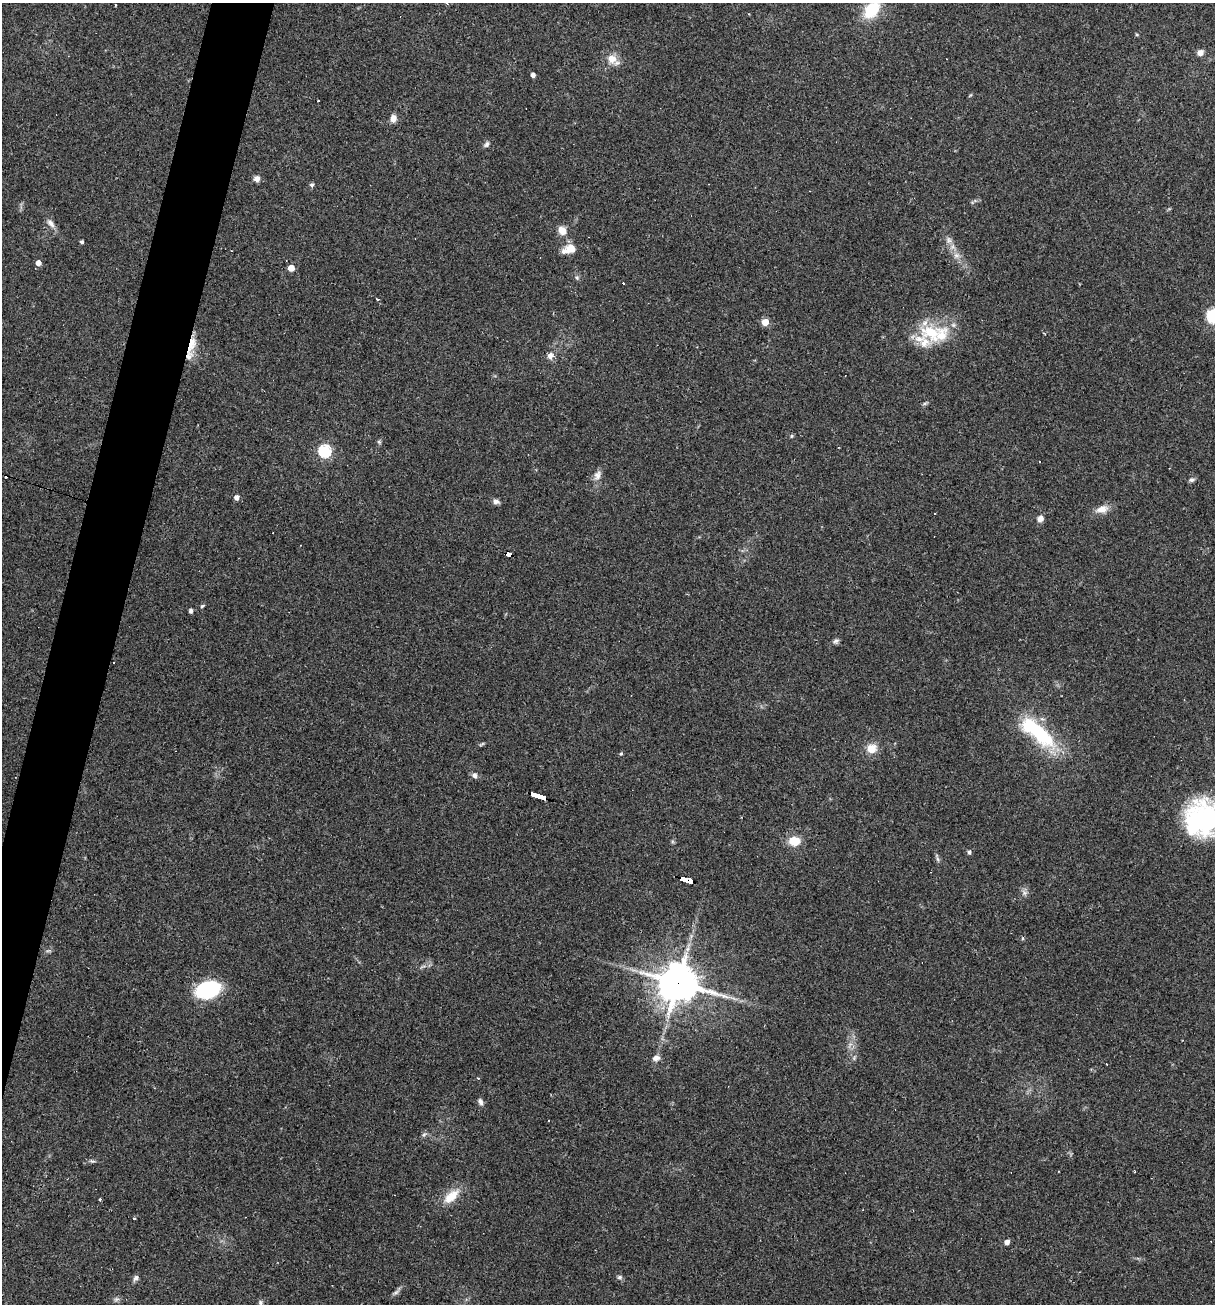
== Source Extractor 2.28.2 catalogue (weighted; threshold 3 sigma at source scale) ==
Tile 7 of 4 x 4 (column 3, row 2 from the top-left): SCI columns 2677-3889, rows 2605-3906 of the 5227 x 5208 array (HDU 1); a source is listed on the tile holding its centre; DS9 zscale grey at full resolution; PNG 1217 x 1306 px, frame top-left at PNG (2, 3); no overlay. Shown black and unused: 4% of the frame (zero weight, under 2 of 3 exposures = <1% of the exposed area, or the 3 px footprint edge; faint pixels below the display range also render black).
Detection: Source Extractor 2.28.2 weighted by HDU 2 'WHT'; one run over the whole footprint, this tile lists its part. Background 0.0665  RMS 0.0055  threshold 0.0247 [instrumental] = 3 sigma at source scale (4.5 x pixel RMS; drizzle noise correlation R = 1.50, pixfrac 1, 0.05/0.05 arcsec/px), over >= 5 px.
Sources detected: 79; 8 cosmic-ray / hot-pixel residue — not listed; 5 inside a brighter listed object's ellipse — not listed separately; the other 66 listed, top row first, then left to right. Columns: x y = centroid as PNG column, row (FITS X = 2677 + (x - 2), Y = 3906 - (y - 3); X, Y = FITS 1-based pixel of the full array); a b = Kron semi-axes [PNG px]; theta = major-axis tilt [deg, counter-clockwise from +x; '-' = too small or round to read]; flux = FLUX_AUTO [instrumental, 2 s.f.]
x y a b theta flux
115 5 3 2 - 0.54
871 10 14 9 49 28
1200 53 7 6 - 3.1
612 59 13 12 - 5.9
533 75 4 4 - 2.2
393 118 9 7 84 3.3
487 144 8 5 58 1.4
257 178 8 7 - 2.5
312 185 6 5 - 1
51 223 14 7 -53 3.2
562 231 11 9 -49 5
949 240 9 6 -61 2.1
82 242 3 3 - 1.1
571 248 15 11 7 6.2
956 255 9 6 0 2.3
38 263 4 4 - 4.4
291 268 5 4 - 9.2
577 278 6 4 -71 0.84
377 299 4 3 - 2
1214 316 17 14 -7 17
765 322 5 5 - 11
931 332 33 22 -19 26
192 344 26 9 79 8.9
550 356 8 7 - 2.6
792 436 5 5 - 0.7
379 442 6 4 -45 0.74
324 451 6 6 - 75
597 475 14 9 67 3.3
1192 480 7 6 - 1.4
236 497 5 5 - 3
496 502 9 6 -14 1.9
1102 509 17 10 16 5.2
935 513 3 2 - 0.74
1040 518 7 6 - 3.6
301 545 3 2 - 0.33
508 554 5 4 - 34
202 606 6 4 32 0.7
191 611 4 4 - 1.7
836 641 9 5 20 1.4
1037 732 48 16 -40 45
482 744 8 3 33 0.81
872 749 11 10 - 7.6
621 753 4 4 - 0.61
475 775 8 7 - 1.9
538 795 15 3 -18 160
1203 819 34 31 41 86
794 841 11 9 -2 11
969 852 5 5 - 0.94
937 859 8 4 -81 1.2
686 880 13 4 -19 120
1024 893 9 4 -82 1.6
678 983 13 12 - 1400
208 990 19 12 17 53
656 1058 9 7 7 2.6
478 1078 3 3 - 0.61
480 1102 10 6 -68 1.7
424 1135 8 5 61 1.2
92 1161 7 5 -17 0.97
451 1196 27 12 42 9.5
100 1199 4 3 - 0.53
134 1219 3 3 - 1.5
1007 1242 4 4 - 3.5
620 1277 7 6 - 1.2
136 1278 8 6 42 1.8
396 1292 9 4 35 1.5
116 1299 8 5 8 1.3
Overlapping masked pixels (flux is a lower limit): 5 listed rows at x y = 192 344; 508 554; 538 795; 686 880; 678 983
Isophote crosses this tile's border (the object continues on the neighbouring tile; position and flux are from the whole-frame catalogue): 3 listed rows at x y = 871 10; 1214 316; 1203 819